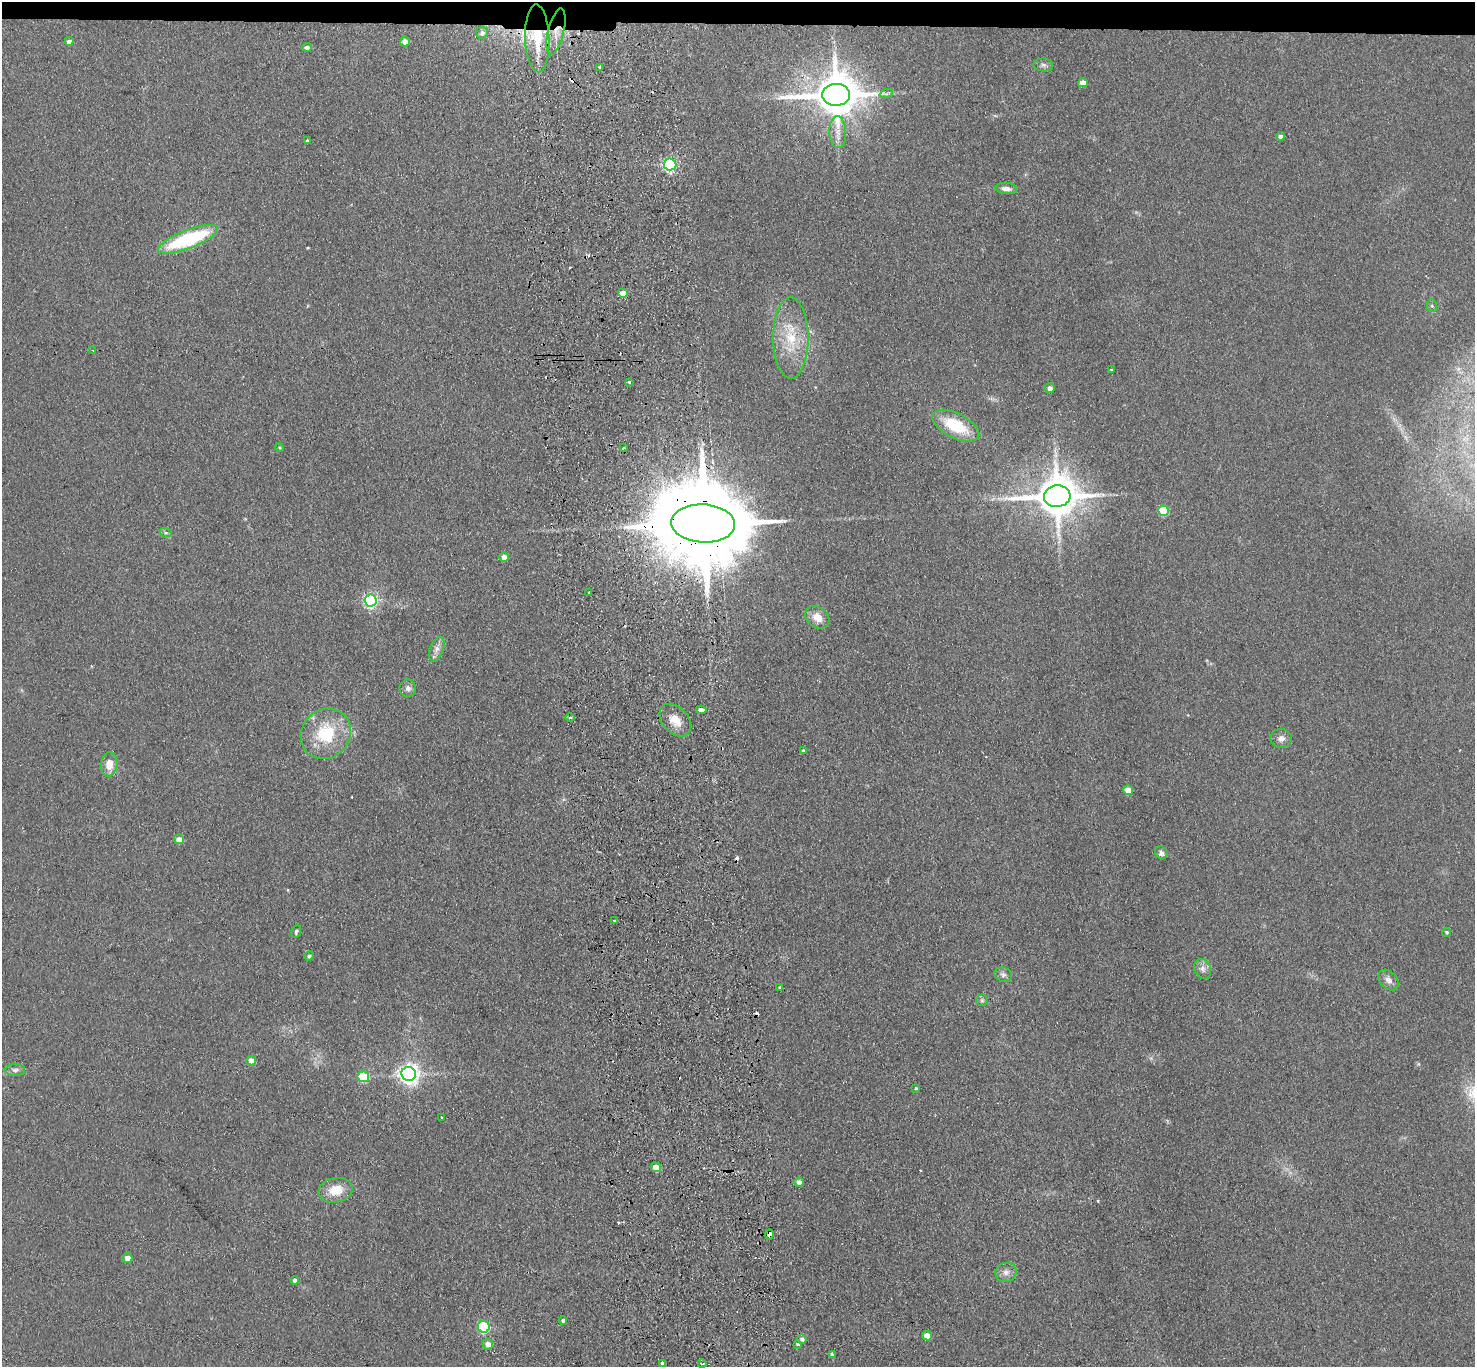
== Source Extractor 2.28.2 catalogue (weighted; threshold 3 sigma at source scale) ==
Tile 2 of 3 x 3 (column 2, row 1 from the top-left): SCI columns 1530-3002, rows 2859-4223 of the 4532 x 4405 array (HDU 1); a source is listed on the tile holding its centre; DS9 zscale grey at full resolution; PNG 1477 x 1369 px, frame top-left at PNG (2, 2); each listed source drawn as its Kron ellipse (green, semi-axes under 4 px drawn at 4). Shown black and unused: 2% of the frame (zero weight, under 2 of 3 exposures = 3% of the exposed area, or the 3 px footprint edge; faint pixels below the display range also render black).
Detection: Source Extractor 2.28.2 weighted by HDU 2 'WHT'; one run over the whole footprint, this tile lists its part. Background 0.139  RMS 0.011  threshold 0.0496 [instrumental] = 3 sigma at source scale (4.5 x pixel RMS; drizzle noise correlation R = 1.50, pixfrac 1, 0.05/0.05 arcsec/px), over >= 5 px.
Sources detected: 85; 6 cosmic-ray / hot-pixel residue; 1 long thin detection or spike segment (spike, bleed or trail) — neither listed nor drawn; the other 78 listed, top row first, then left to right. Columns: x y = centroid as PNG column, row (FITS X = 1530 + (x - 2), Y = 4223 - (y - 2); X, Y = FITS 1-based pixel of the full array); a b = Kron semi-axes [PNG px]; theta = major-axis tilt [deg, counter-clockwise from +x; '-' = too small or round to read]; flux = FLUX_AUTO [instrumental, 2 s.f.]
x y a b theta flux
556 32 24 8 76 15
482 33 6 5 - 3.7
537 38 34 12 -88 40
69 41 4 4 - 4.6
405 42 5 4 - 10
307 48 5 4 - 5.1
1043 65 10 6 -1 3.5
600 67 4 3 - 2
1083 83 5 4 - 11
886 94 7 4 19 2.2
836 95 14 11 3 4500
838 132 16 8 -87 10
1281 136 4 4 - 5.3
307 141 3 3 - 2.7
670 164 6 6 - 190
1006 189 11 5 -6 5.7
188 239 32 9 21 110
623 293 5 4 - 14
1432 306 6 5 - 1.9
791 338 40 17 -90 45
93 350 3 2 - 1.1
1111 370 4 2 - 0.72
629 382 3 3 - 3.2
1050 388 5 5 - 4.4
956 426 26 12 -27 49
279 448 4 3 - 1.2
623 448 3 3 - 3.7
1057 496 13 11 5 4100
1164 511 5 5 - 46
703 523 32 19 -3 25000
166 533 6 4 -18 1.8
504 557 5 4 - 9.3
589 593 2 2 - 1.3
370 600 6 6 - 230
817 617 13 10 -37 13
437 649 13 6 69 6.4
408 688 9 8 - 4.3
701 710 5 4 - 6.7
570 718 5 3 - 1.4
675 720 19 12 -48 16
326 734 26 24 48 57
1281 738 11 9 -1 6
804 750 4 3 - 5.9
109 764 12 8 84 15
1128 790 5 4 - 18
179 839 5 5 - 11
1161 853 7 6 - 3.8
614 920 2 2 - 1.3
296 931 6 4 64 1.9
1447 932 4 4 - 1.5
309 956 5 4 - 2
1203 969 10 8 -65 5.9
1003 975 9 7 -21 3.8
1388 980 12 8 -47 6.4
780 987 3 3 - 1.6
982 1000 6 6 - 2.3
251 1061 5 4 - 12
15 1070 10 6 0 3.7
409 1074 7 7 - 650
363 1077 5 5 - 62
916 1088 3 3 - 2.6
441 1117 3 2 - 1.5
656 1167 5 5 - 22
799 1182 5 4 - 6.9
336 1190 17 12 11 22
769 1234 5 4 - 16
127 1258 5 5 - 8.4
1006 1272 11 9 22 6.4
295 1280 4 4 - 3.3
563 1321 4 4 - 2.5
484 1327 6 6 - 110
927 1336 5 4 - 12
802 1339 4 4 - 3.1
488 1344 5 5 - 7.3
798 1344 3 3 - 3.1
832 1355 3 3 - 3.4
662 1363 4 3 - 5.8
702 1364 4 4 - 1.4
Overlapping masked pixels (flux is a lower limit): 4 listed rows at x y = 556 32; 537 38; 703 523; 769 1234